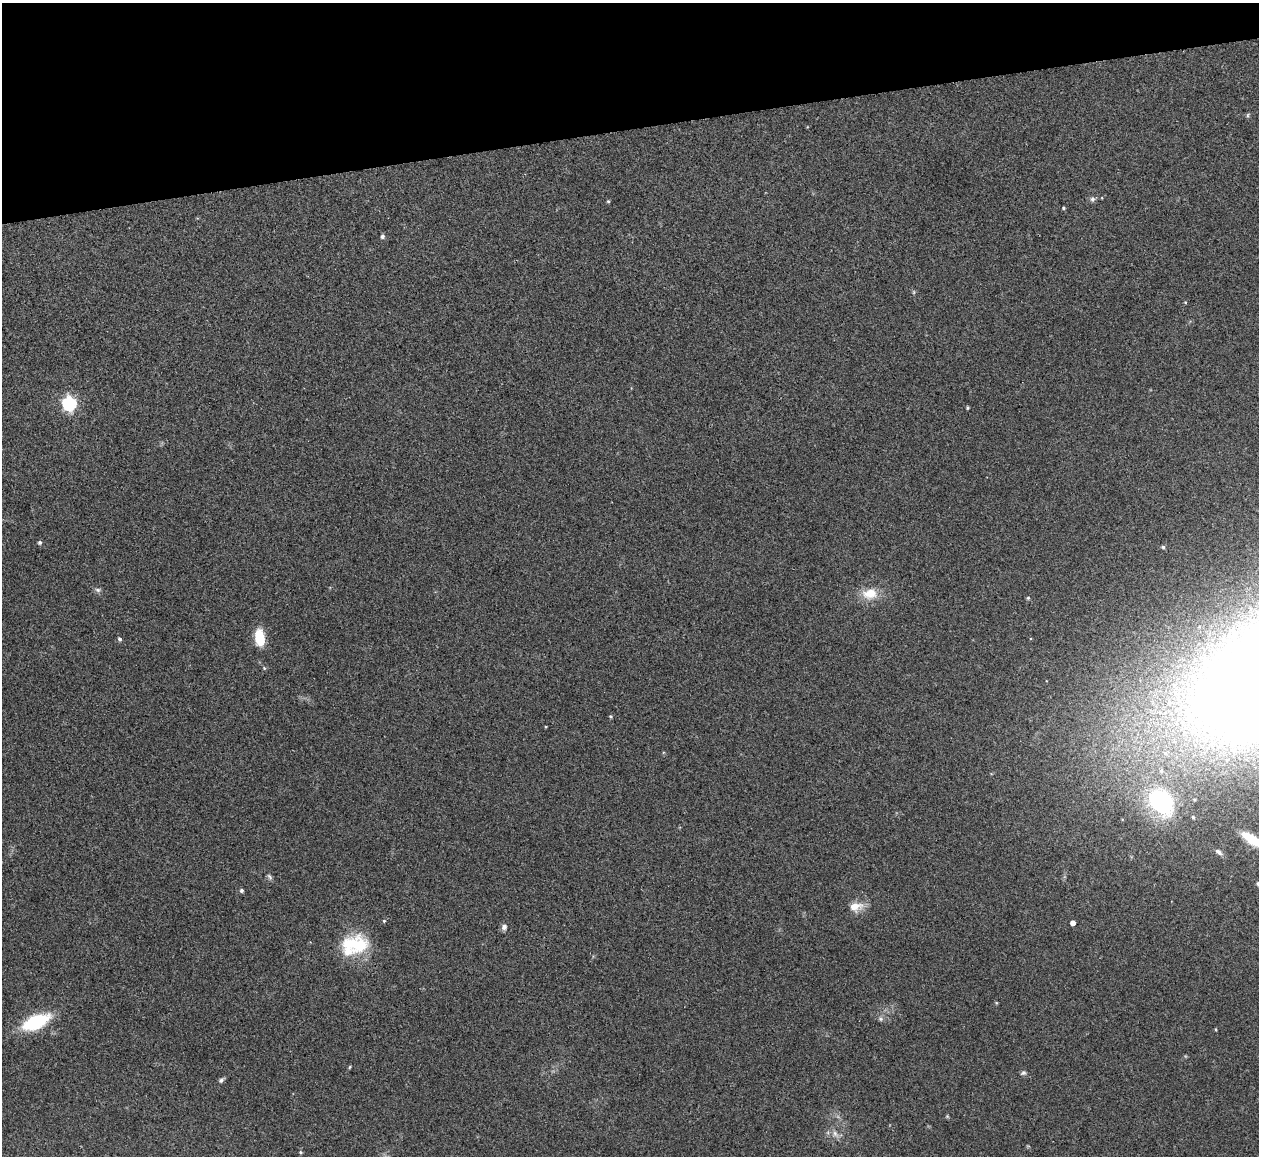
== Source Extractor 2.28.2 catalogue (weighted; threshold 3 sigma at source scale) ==
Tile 3 of 4 x 4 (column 3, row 1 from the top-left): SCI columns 2574-3830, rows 3612-4765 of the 5088 x 5029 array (HDU 1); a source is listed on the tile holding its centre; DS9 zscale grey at full resolution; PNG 1261 x 1158 px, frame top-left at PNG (2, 3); no overlay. Shown black and unused: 11% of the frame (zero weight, under 2 of 3 exposures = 3% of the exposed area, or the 3 px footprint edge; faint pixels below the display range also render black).
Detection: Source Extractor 2.28.2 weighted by HDU 2 'WHT'; one run over the whole footprint, this tile lists its part. Background 0.0722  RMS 0.0088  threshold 0.0395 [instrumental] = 3 sigma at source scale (4.5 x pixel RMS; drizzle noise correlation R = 1.50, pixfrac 1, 0.05/0.05 arcsec/px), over >= 5 px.
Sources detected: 44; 1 too faint to see at this stretch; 1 inside a brighter object's white glare — not listed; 2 inside a brighter listed object's ellipse — not listed separately; the other 40 listed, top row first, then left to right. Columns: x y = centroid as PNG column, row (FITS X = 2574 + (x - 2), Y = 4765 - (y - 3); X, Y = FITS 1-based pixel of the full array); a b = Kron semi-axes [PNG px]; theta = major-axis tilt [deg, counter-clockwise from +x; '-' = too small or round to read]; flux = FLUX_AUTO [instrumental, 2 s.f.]
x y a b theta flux
1248 115 6 4 63 1.2
1092 199 7 7 - 2.4
608 201 5 4 - 1
1064 208 4 4 - 1.1
382 236 5 5 - 2.2
1185 302 5 3 - 0.68
69 403 6 6 - 160
967 408 3 3 - 1.3
40 542 5 4 - 1.9
1163 547 5 4 - 1.4
98 590 8 6 -15 2.3
870 594 21 15 11 17
1028 598 5 5 - 1.1
259 638 18 10 -85 23
120 639 5 5 - 1.7
264 668 5 4 - 0.98
1176 693 12 9 6 9.3
611 716 4 4 - 1
546 727 3 2 - 0.7
1161 771 7 6 - 3
1162 802 39 28 -34 80
1252 840 28 10 -33 26
1219 852 11 6 -34 3
269 877 9 5 -49 2
1258 884 5 4 - 1.8
241 890 5 5 - 1.9
855 907 17 10 7 12
384 921 5 4 - 1.1
1073 923 4 4 - 5.9
504 927 9 7 86 3.1
355 945 35 23 3 45
996 1003 5 3 - 0.77
880 1019 7 6 - 2.1
36 1022 24 11 23 67
350 1067 5 3 - 0.85
1023 1073 8 6 17 1.9
221 1080 8 5 41 2.3
947 1116 5 4 - 0.96
835 1134 12 6 -57 4.5
300 1152 5 4 - 1.2
Isophote crosses this tile's border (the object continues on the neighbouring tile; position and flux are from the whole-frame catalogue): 3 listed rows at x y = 1252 840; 1258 884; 36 1022